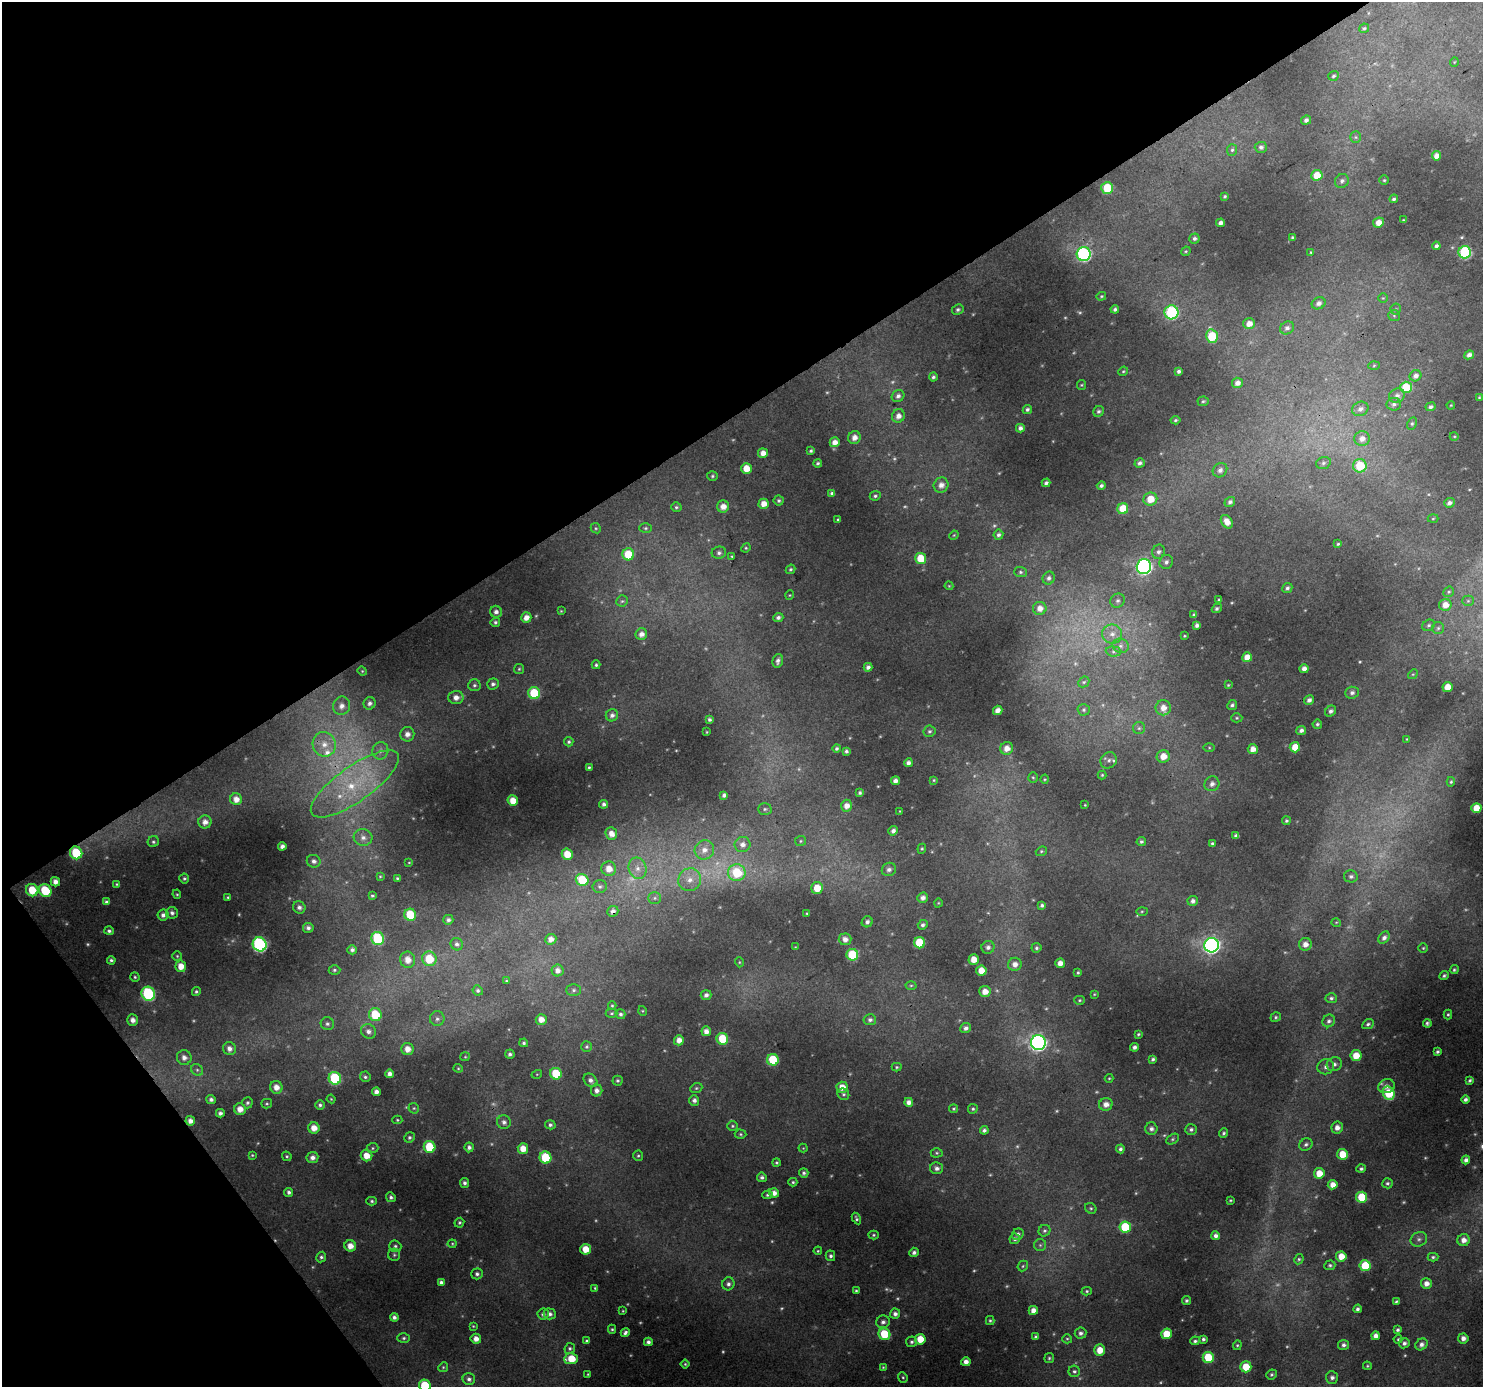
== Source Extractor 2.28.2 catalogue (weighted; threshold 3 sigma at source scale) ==
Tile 5 of 4 x 4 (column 1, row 2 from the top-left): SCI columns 5-1485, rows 2960-4344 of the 5930 x 5854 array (HDU 1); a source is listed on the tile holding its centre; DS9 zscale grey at full resolution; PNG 1485 x 1389 px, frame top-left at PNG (2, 2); each listed source drawn as its Kron ellipse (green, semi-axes under 4 px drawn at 4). Shown black and unused: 34% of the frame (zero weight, under 3 of 4 exposures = <1% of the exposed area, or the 3 px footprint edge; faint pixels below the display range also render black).
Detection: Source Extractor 2.28.2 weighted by HDU 2 'WHT'; one run over the whole footprint, this tile lists its part. Background 0.0262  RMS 0.0045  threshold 0.0204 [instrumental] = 3 sigma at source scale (4.5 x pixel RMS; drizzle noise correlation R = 1.50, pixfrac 1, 0.0396/0.0396 arcsec/px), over >= 5 px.
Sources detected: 552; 53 too faint to see at this stretch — neither listed nor drawn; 3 inside a brighter listed object's ellipse — not listed separately; the other 496 listed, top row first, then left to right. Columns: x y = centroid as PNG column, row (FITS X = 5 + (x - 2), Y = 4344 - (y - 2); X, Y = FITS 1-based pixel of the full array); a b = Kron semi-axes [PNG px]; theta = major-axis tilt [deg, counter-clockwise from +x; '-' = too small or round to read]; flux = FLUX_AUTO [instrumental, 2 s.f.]
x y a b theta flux
1364 28 5 4 - 0.71
1454 62 5 3 - 0.33
1333 76 5 4 - 0.85
1306 120 5 4 - 1.6
1356 137 6 5 - 0.83
1261 147 6 5 - 1.4
1232 150 6 5 - 0.86
1436 156 4 4 - 3.5
1317 175 5 5 - 7.9
1384 180 4 4 - 0.68
1342 181 7 6 - 1.5
1107 188 6 5 - 16
1225 196 3 3 - 0.68
1394 199 4 3 - 1
1404 220 3 2 - 0.48
1220 223 4 4 - 2
1378 223 5 5 - 4.6
1292 237 3 2 - 0.52
1194 238 5 5 - 1.1
1436 246 4 3 - 1.4
1186 251 5 4 - 0.55
1311 252 3 3 - 0.43
1465 252 6 6 - 45
1084 254 7 7 - 80
1101 296 5 4 - 0.55
1383 298 5 4 - 0.62
1319 303 7 6 - 1.9
1115 309 4 3 - 1.2
1396 309 5 5 - 0.71
958 310 6 5 - 1.1
1171 312 7 7 - 56
1394 316 6 5 - 0.8
1249 324 6 5 - 3.9
1287 328 7 6 - 1.8
1212 336 7 6 - 21
1469 355 5 4 - 2.3
1374 366 6 4 3 0.54
1123 371 5 4 - 0.65
1179 371 4 4 - 1.4
1416 376 6 5 - 2.2
933 377 4 4 - 1
1237 383 5 5 - 2.7
1081 385 5 4 - 0.56
1406 387 6 5 - 18
898 396 6 5 - 1.7
1397 396 8 7 - 2
1479 397 4 3 - 0.46
1203 401 6 4 6 0.77
1394 404 7 6 - 1.4
1451 405 4 3 - 0.4
1430 407 5 4 - 1.1
1027 409 5 4 - 1.1
1360 409 8 7 - 2
1098 411 6 5 - 1.1
898 416 7 6 - 3.1
1175 420 5 4 - 0.84
1412 424 6 4 63 0.8
1020 428 4 4 - 2
1454 436 4 3 - 0.39
854 437 6 6 - 3
1362 439 8 7 - 3.2
835 442 5 4 - 3.5
811 451 3 3 - 0.83
763 453 5 4 - 3.7
818 463 4 4 - 0.87
1140 463 5 4 - 1.4
1323 463 7 5 17 1.1
1360 466 7 6 - 18
746 468 5 5 - 7
1220 470 8 6 43 2.2
712 476 5 4 - 0.77
1046 483 4 3 - 1.4
941 485 8 7 - 3.2
1101 486 4 4 - 1.2
832 493 4 3 - 1.2
875 496 5 4 - 0.9
1150 499 7 6 - 7.6
779 501 5 5 - 0.98
1230 502 5 5 - 1.5
1449 503 5 4 - 1.6
764 504 5 5 - 4.6
723 506 6 6 - 3.9
676 507 5 5 - 0.84
1123 509 5 5 - 10
1433 519 5 3 - 0.46
838 520 3 3 - 0.61
1227 522 7 5 -55 4.5
596 528 5 4 - 0.63
646 528 6 5 - 0.75
954 535 5 4 - 0.48
998 535 5 5 - 1.3
1338 544 4 4 - 0.63
746 548 5 4 - 0.6
1158 552 7 6 - 1.5
719 553 7 6 - 1.5
628 554 6 6 - 14
732 556 3 3 - 0.52
921 558 5 5 - 14
1166 562 7 6 - 1.4
1144 567 7 7 - 130
791 569 5 4 - 0.85
1020 572 6 5 - 1
1049 578 6 6 - 1.6
949 586 4 4 - 0.45
1287 588 5 4 - 1.2
1449 592 6 5 - 0.69
790 595 5 3 - 0.42
1219 600 3 3 - 0.62
622 601 6 5 - 0.85
1118 601 7 6 - 1.5
1468 601 5 5 - 0.71
1445 605 6 6 - 4.6
1040 608 7 6 - 3.7
1217 608 5 3 - 1
561 611 4 4 - 0.4
496 612 6 6 - 1.8
1194 615 4 3 - 1
526 618 5 5 - 3.6
778 618 5 4 - 1.5
495 622 5 4 - 0.99
1197 625 4 4 - 1.6
1429 625 6 5 - 0.91
1438 628 6 6 - 0.95
641 634 6 5 - 2.9
1112 634 10 9 - 3.8
1184 636 3 3 - 0.44
1121 646 8 7 - 1.8
1113 651 8 5 -5 1.1
1247 657 5 5 - 5.3
778 661 7 5 75 1.6
596 665 4 4 - 0.81
868 667 4 4 - 1.7
519 669 5 5 - 0.65
1304 669 4 4 - 2.9
362 671 5 4 - 0.5
1413 674 5 4 - 0.57
1084 682 6 5 - 0.67
493 684 6 5 - 1.5
474 685 6 6 - 1
1228 685 4 4 - 0.54
1447 687 5 5 - 6.3
534 693 6 6 - 21
1352 693 7 6 - 1.4
456 697 7 6 - 3.4
1309 700 5 4 - 2.1
370 703 6 6 - 1.6
1232 705 5 4 - 1.1
342 706 9 8 - 3.3
1163 708 7 7 - 4.2
998 710 5 4 - 3
1084 710 6 5 - 0.85
1331 711 6 5 - 1.4
612 715 6 6 - 1.9
1237 718 5 4 - 0.63
709 720 4 3 - 1
1317 724 5 4 - 0.89
1139 728 6 6 - 1.1
1301 730 5 4 - 1.8
929 731 6 5 - 0.96
707 732 3 2 - 0.32
407 734 7 7 - 3.1
1407 739 4 4 - 0.39
569 742 4 4 - 0.89
324 744 12 11 - 6.2
1295 747 5 5 - 7.8
837 748 4 4 - 1.1
1007 748 6 6 - 4.3
1209 748 5 4 - 0.56
1253 749 5 5 - 3.8
380 751 9 8 - 2.2
846 751 4 3 - 1.1
1163 756 6 6 - 5.6
1109 760 9 7 46 1.9
908 763 4 4 - 1.8
589 767 3 3 - 0.66
1102 775 4 4 - 0.57
1033 777 5 4 - 0.63
1045 779 4 4 - 0.52
934 780 4 4 - 0.58
895 781 4 4 - 2.5
1451 782 5 4 - 0.75
355 784 52 17 35 34
1212 784 8 7 - 2.2
860 793 4 3 - 0.92
724 795 4 4 - 1.6
236 799 6 6 - 3.6
513 801 5 5 - 6.2
604 804 4 4 - 1.5
1085 805 3 3 - 0.47
846 806 6 5 - 3.3
1476 808 5 5 - 9.3
765 809 7 5 1 1
900 811 4 2 - 0.31
1286 821 4 4 - 0.81
205 822 7 6 - 2.8
893 831 5 4 - 1.9
611 833 6 5 - 3.6
1236 836 4 4 - 1.7
363 837 9 8 - 2.8
800 841 5 5 - 0.7
153 842 6 5 - 0.91
1141 842 4 4 - 0.9
1212 843 3 3 - 0.75
743 845 8 7 - 2.7
282 846 4 4 - 1.8
922 849 5 4 - 0.59
704 850 10 9 - 4.1
1041 851 6 4 22 0.68
76 853 6 6 - 20
567 854 6 5 - 7.4
314 861 7 6 - 1.9
409 862 3 2 - 0.27
637 868 11 9 -77 3.9
609 869 7 7 - 4.8
889 869 7 6 - 1.8
737 873 9 8 - 21
380 876 4 3 - 0.47
1351 876 7 6 - 1.3
184 878 5 5 - 0.86
397 878 3 3 - 0.57
582 880 6 6 - 15
690 880 12 11 - 5.3
55 882 5 4 - 2.6
117 884 4 3 - 0.58
600 887 7 6 - 1.2
817 888 6 6 - 8.2
32 890 6 6 - 10
45 890 7 6 - 18
177 894 5 4 - 0.62
372 896 4 3 - 0.73
228 897 4 3 - 0.52
655 898 6 5 - 1.1
923 898 5 5 - 2.2
1193 901 5 5 - 1.8
106 902 4 3 - 1.1
938 903 5 3 - 0.38
1042 905 4 4 - 1.2
299 907 6 6 - 1.8
613 911 6 5 - 1.8
1142 911 5 4 - 0.59
172 913 6 6 - 1.4
807 913 4 3 - 0.5
163 915 5 5 - 1.7
410 915 6 6 - 17
448 920 5 5 - 1.3
867 922 6 5 - 1.6
1336 922 5 3 - 0.38
923 925 5 4 - 1.2
308 928 5 5 - 1.5
109 931 5 4 - 1.1
1384 938 7 5 55 1.6
378 939 6 6 - 36
551 939 5 5 - 3
845 939 6 6 - 2.9
920 943 5 5 - 20
260 944 7 6 - 87
457 944 6 6 - 1.5
1305 944 6 6 - 3.4
1211 945 7 7 - 170
795 947 4 3 - 0.36
988 947 6 6 - 1.9
1036 948 5 5 - 0.92
1423 948 4 4 - 0.62
352 950 4 4 - 1.3
852 955 6 6 - 23
177 956 5 4 - 0.57
429 959 7 7 - 14
974 959 5 5 - 6
111 960 4 4 - 1
408 960 8 7 - 4.9
739 962 5 3 - 0.44
1060 963 5 4 - 3.6
1015 964 7 6 - 3.2
181 966 6 5 - 5
334 970 6 4 1 0.82
558 970 6 6 - 2.3
1454 970 5 4 - 0.78
981 971 5 5 - 7
1078 973 3 3 - 0.64
1444 975 5 4 - 0.89
135 977 4 4 - 0.72
506 981 3 3 - 0.41
911 985 5 3 - 0.56
478 990 5 5 - 1
574 990 7 6 - 1.1
196 991 4 4 - 0.81
985 992 6 5 - 4.5
148 994 7 6 - 58
1094 994 3 3 - 0.37
706 995 5 5 - 1.6
1331 998 6 5 - 1
1079 1000 5 4 - 0.61
612 1006 4 4 - 0.57
643 1011 5 3 - 0.44
612 1013 6 4 2 0.7
375 1014 6 6 - 18
620 1014 5 5 - 1
1448 1014 5 4 - 0.7
1276 1017 5 4 - 0.77
437 1019 7 7 - 1.6
541 1019 5 5 - 3.7
133 1020 5 5 - 2.7
870 1020 6 5 - 1.3
1329 1021 7 6 - 1.4
1427 1023 4 4 - 1
327 1024 7 6 - 1.3
1368 1024 6 4 26 1
966 1028 5 5 - 1.7
368 1031 8 7 - 2.2
706 1031 5 5 - 2.9
1138 1034 3 3 - 0.6
722 1039 6 5 - 16
679 1040 5 5 - 3.4
524 1043 4 4 - 0.94
1038 1043 7 7 - 150
586 1046 5 5 - 0.93
1135 1047 4 4 - 1.4
229 1049 7 6 - 2.5
407 1049 6 6 - 3.8
1437 1052 3 3 - 0.88
510 1054 5 4 - 1.3
1356 1056 5 5 - 8.4
184 1057 7 7 - 2.6
465 1057 5 4 - 0.54
1153 1059 4 3 - 1.1
773 1060 6 5 - 20
1334 1064 8 7 - 1.9
897 1067 5 4 - 0.67
1326 1067 8 7 - 2.1
458 1068 4 4 - 0.51
197 1070 6 5 - 1
390 1074 4 4 - 2
537 1074 5 3 - 0.46
556 1074 6 5 - 16
365 1077 5 5 - 0.91
335 1078 6 6 - 35
1109 1078 4 4 - 0.5
590 1080 7 6 - 2.1
1470 1080 4 3 - 0.89
617 1081 5 5 - 0.84
1386 1086 8 6 14 2.6
276 1087 6 6 - 3.7
842 1087 5 5 - 5.2
696 1088 6 4 21 0.71
597 1090 6 5 - 2.2
376 1092 4 4 - 2.2
1389 1093 7 5 -62 20
843 1094 6 5 - 1
211 1099 5 4 - 1.4
331 1099 4 3 - 0.44
1466 1099 4 3 - 1.4
694 1100 5 5 - 1.7
909 1102 4 4 - 2.7
247 1103 5 5 - 1
267 1104 5 5 - 0.63
1106 1104 7 6 - 3.4
320 1105 5 4 - 1
414 1108 5 5 - 0.7
240 1109 6 6 - 4.2
954 1109 4 4 - 0.62
973 1109 5 5 - 0.88
220 1113 4 4 - 1.4
397 1120 5 4 - 0.59
190 1121 5 4 - 2.6
504 1122 7 7 - 1.7
550 1125 5 4 - 1.1
732 1126 5 4 - 0.72
314 1128 6 5 - 4.7
1337 1128 6 5 - 3.2
1151 1129 6 6 - 1.7
1191 1129 6 5 - 1.2
984 1130 4 4 - 1.3
1224 1133 4 4 - 0.83
741 1134 6 4 -2 0.75
409 1137 5 5 - 1.1
1172 1139 7 5 28 0.81
1306 1145 7 6 - 1.3
430 1147 6 5 - 20
469 1147 5 4 - 1.5
373 1148 6 5 - 0.78
803 1148 4 4 - 0.44
523 1149 5 5 - 5.5
1120 1149 4 4 - 1.3
937 1153 6 4 0 0.7
1342 1154 5 5 - 11
252 1155 4 3 - 0.53
287 1156 5 4 - 0.76
366 1156 6 5 - 5.6
638 1156 5 4 - 0.72
312 1157 6 5 - 2.3
545 1157 6 6 - 20
1466 1160 4 4 - 1.8
776 1163 4 4 - 0.74
937 1168 6 6 - 1.8
1361 1169 5 4 - 0.91
804 1173 5 4 - 1.1
1319 1173 5 5 - 7.1
762 1177 5 4 - 1.3
793 1182 4 4 - 0.69
464 1183 5 4 - 1.3
1387 1183 5 5 - 0.96
1333 1185 5 4 - 4
289 1192 4 4 - 1.4
774 1193 5 5 - 3
767 1195 5 4 - 0.73
391 1197 5 4 - 1.2
1362 1197 5 5 - 16
1230 1200 3 2 - 0.46
372 1201 5 4 - 0.85
1091 1208 6 5 - 0.73
856 1218 6 3 -62 0.95
459 1223 5 4 - 0.86
1125 1227 6 5 - 20
1044 1231 6 5 - 0.95
1018 1234 6 5 - 1.2
874 1235 5 4 - 0.72
1216 1236 4 4 - 2
1015 1239 5 5 - 1.3
1419 1239 8 7 - 1.6
1464 1240 6 6 - 3.3
452 1244 4 4 - 0.52
1040 1245 6 6 - 0.98
350 1246 6 5 - 4.5
395 1246 6 5 - 1
586 1249 5 5 - 6.9
818 1251 4 3 - 0.56
914 1252 5 4 - 1.5
394 1255 6 6 - 0.89
830 1256 5 4 - 1.2
1341 1256 5 5 - 7
321 1257 5 5 - 1.1
1433 1257 5 4 - 0.84
1299 1259 5 4 - 0.73
1330 1265 6 5 - 0.87
1023 1266 6 4 48 0.71
1365 1266 5 5 - 18
477 1274 5 5 - 1.2
441 1282 4 4 - 1.3
1426 1283 5 5 - 3.4
728 1284 6 6 - 1.6
595 1288 4 4 - 0.57
856 1291 3 3 - 0.7
1087 1291 5 4 - 0.71
1186 1300 4 4 - 0.95
1396 1302 4 3 - 0.72
1358 1309 4 3 - 1.2
1033 1310 4 4 - 3.4
623 1311 3 2 - 0.36
543 1314 5 5 - 1.4
550 1314 6 5 - 1.6
895 1314 5 5 - 1.9
394 1317 4 4 - 1.6
990 1321 5 4 - 0.74
883 1322 7 6 - 1.7
473 1326 4 3 - 0.46
612 1329 4 4 - 0.62
1398 1330 4 3 - 0.99
625 1332 5 3 - 1.3
1081 1333 6 5 - 1.5
884 1334 6 5 - 20
1166 1334 5 5 - 11
1375 1336 4 4 - 2.7
1036 1337 4 3 - 0.95
404 1338 6 5 - 0.91
1463 1338 5 5 - 2.7
476 1339 5 5 - 2.9
920 1339 5 5 - 8.9
1067 1339 5 4 - 0.62
1203 1339 4 3 - 1.1
1398 1339 4 4 - 0.63
587 1341 3 3 - 0.81
1195 1341 5 3 - 0.92
648 1342 4 4 - 1.5
911 1342 5 5 - 1.1
1404 1343 5 5 - 1.6
1421 1344 6 5 - 1.8
1237 1345 5 4 - 0.61
1344 1345 5 5 - 1.5
570 1348 5 5 - 0.9
1100 1350 5 5 - 6.3
1208 1357 5 5 - 19
1049 1358 5 5 - 0.74
571 1359 7 5 5 10
966 1362 5 4 - 2.7
685 1364 4 4 - 0.61
1367 1366 4 3 - 0.55
443 1367 5 4 - 0.63
883 1367 4 4 - 0.54
1246 1367 5 5 - 9.8
1074 1371 6 5 - 1
588 1374 3 3 - 0.42
1272 1374 5 4 - 0.81
903 1377 5 4 - 0.71
1332 1377 6 6 - 1.8
469 1379 6 6 - 1.5
425 1386 6 5 - 16
Overlapping masked pixels (flux is a lower limit): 2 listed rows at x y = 76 853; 613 911
Isophote crosses this tile's border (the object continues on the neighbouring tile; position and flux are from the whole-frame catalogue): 1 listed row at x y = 425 1386